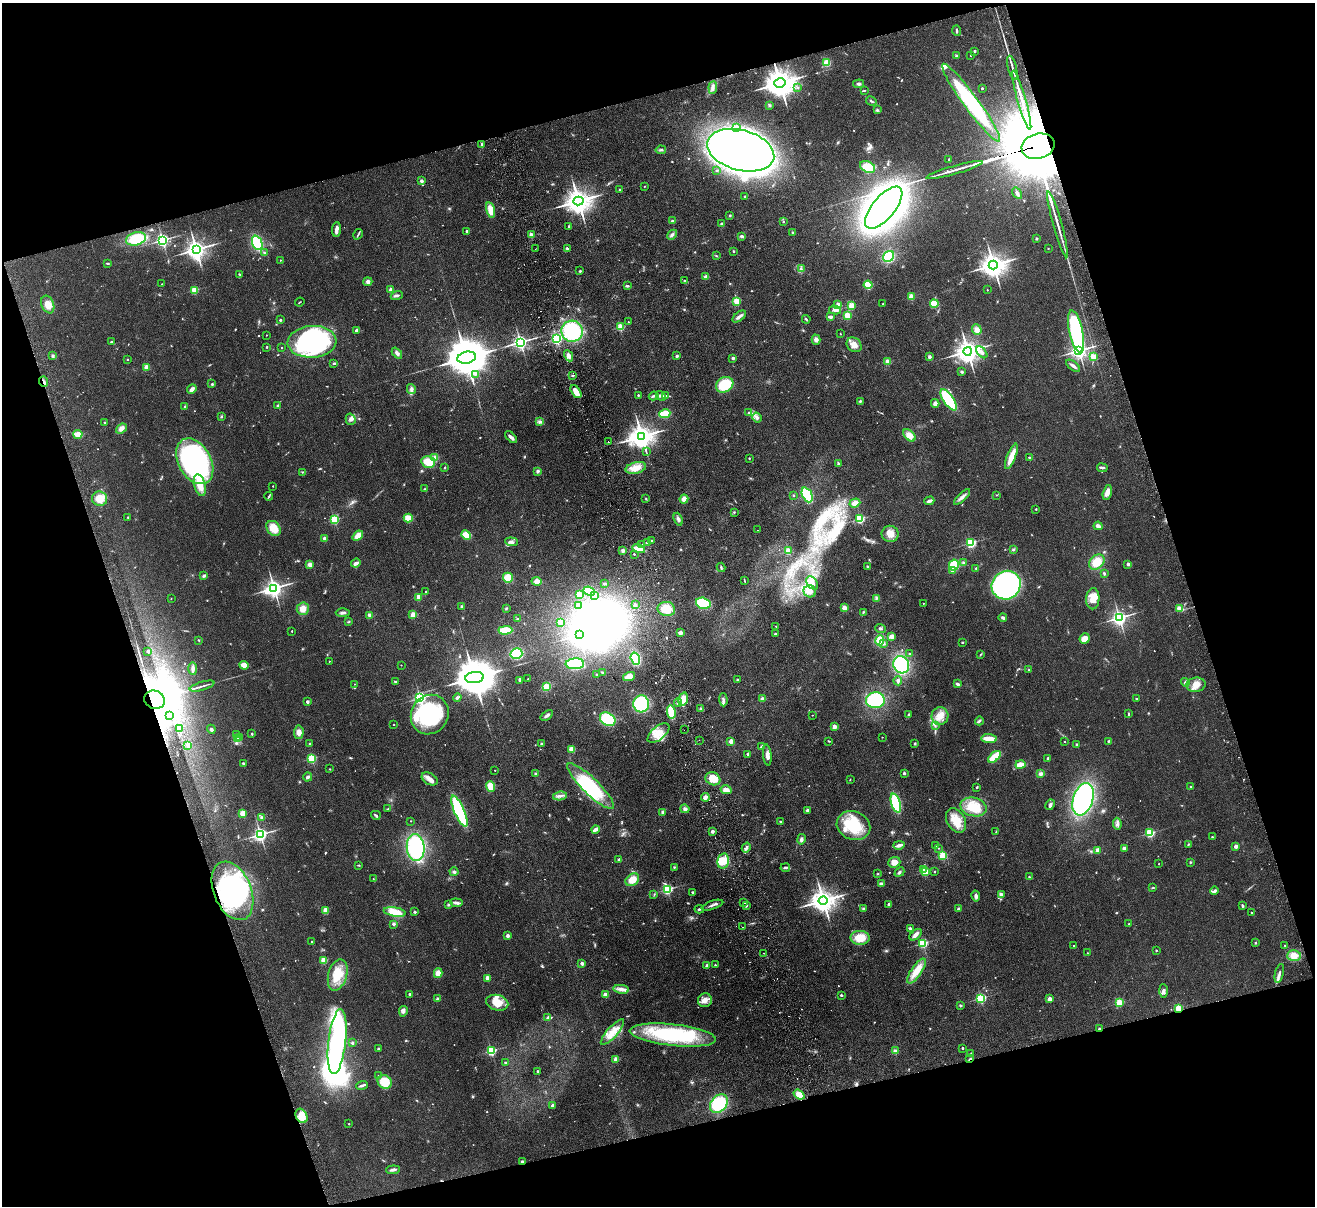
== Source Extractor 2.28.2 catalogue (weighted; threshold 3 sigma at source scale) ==
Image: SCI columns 56-5306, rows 291-5105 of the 5362 x 5274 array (HDU 1 of 3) = the unmasked area's bounding box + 8 px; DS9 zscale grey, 4 x 4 block average (1 PNG px = mean of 4 x 4 image px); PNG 1317 x 1208 px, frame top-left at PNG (2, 3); each listed source drawn as its Kron ellipse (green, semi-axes under 4 px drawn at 4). Shown black and unused: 35% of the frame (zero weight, under 2 of 3 exposures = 3% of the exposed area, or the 3 px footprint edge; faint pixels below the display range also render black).
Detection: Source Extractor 2.28.2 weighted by HDU 2 'WHT'. Background 0.101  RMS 0.0086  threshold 0.0385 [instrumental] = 3 sigma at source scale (4.5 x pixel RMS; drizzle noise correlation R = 1.50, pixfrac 1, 0.05/0.05 arcsec/px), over >= 5 px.
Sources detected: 856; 4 too faint to see at this stretch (4 x 4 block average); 15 inside a brighter object's white glare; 11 cosmic-ray / hot-pixel residue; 1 long thin detection or spike segment (spike, bleed or trail) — neither listed nor drawn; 9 coinciding with a brighter row at this scale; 46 inside a brighter listed object's ellipse — not listed separately; of the other 770, all 500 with FLUX_AUTO >= 3.25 (the completeness limit of this list) listed and drawn (270 fainter detections not listed), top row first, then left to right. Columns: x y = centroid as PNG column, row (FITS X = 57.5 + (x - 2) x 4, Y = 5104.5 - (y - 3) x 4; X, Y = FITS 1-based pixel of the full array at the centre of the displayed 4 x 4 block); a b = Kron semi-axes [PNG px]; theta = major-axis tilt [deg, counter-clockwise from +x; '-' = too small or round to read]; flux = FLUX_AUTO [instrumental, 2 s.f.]
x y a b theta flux
956 31 5 2 - 7.8
975 51 2 2 - 20
956 56 2 2 - 10
971 56 2 2 - 5.6
827 63 4 3 - 55
1012 68 12 2 -75 23
780 83 5 4 - 11000
859 84 5 3 - 10
713 87 6 3 83 18
798 87 2 2 - 10
982 88 2 2 - 13
865 90 4 2 - 4.3
1022 100 31 2 -74 100
871 101 5 2 - 7.1
971 103 48 7 -54 560
770 105 3 3 - 6.5
877 110 3 3 - 7.8
736 127 2 2 - 7.5
482 144 3 2 - 8.4
1038 146 17 12 14 150000
661 150 5 2 - 8.7
741 150 34 20 -15 5500
949 159 2 2 - 3.4
868 167 8 5 -26 110
717 170 2 2 - 4.5
954 170 29 2 16 52
421 181 2 2 - 43
644 186 2 2 - 4.1
620 189 2 2 - 4.8
1017 193 6 2 -57 16
745 196 2 2 - 13
578 201 5 4 - 7600
884 208 26 11 50 4600
490 210 8 4 -74 71
730 215 3 2 - 4.5
672 221 4 2 - 7.5
783 222 2 2 - 8.2
722 224 2 2 - 38
1057 224 34 2 -74 52
569 226 3 2 - 4.7
336 229 7 2 85 33
466 231 2 2 - 19
792 233 2 2 - 3.8
358 234 6 2 58 7
531 235 4 3 - 19
672 235 5 3 - 13
742 236 2 2 - 15
1037 238 2 2 - 25
136 239 10 6 16 170
162 240 3 2 - 1500
257 243 7 5 -68 280
1048 248 2 2 - 4.7
196 249 4 3 - 4100
535 249 2 2 - 3.4
567 249 3 2 - 12
733 251 2 2 - 5.6
264 252 3 2 - 3.8
716 256 3 2 - 4.4
888 256 6 5 - 180
280 260 2 2 - 4.1
107 263 3 2 - 5.8
993 265 4 4 - 6300
801 269 4 2 - 9.8
580 271 2 2 - 11
239 274 3 2 - 3.9
705 277 4 3 - 12
685 280 2 2 - 3.3
368 282 4 4 - 17
162 284 2 2 - 3.3
868 285 4 4 - 110
627 286 3 2 - 9.8
194 290 2 2 - 260
391 290 3 3 - 17
987 290 2 2 - 4.3
397 295 6 2 20 12
911 297 2 2 - 180
736 301 2 2 - 260
300 302 5 2 - 3.6
838 304 3 3 - 17
883 304 2 2 - 6.6
934 304 4 3 - 95
48 305 9 6 -69 46
851 306 2 2 - 240
835 310 6 3 -14 24
847 315 2 2 - 260
739 317 8 3 37 20
831 317 3 2 - 11
806 319 4 2 - 6.5
280 320 2 2 - 18
628 322 2 2 - 4.1
621 327 2 2 - 260
977 330 5 4 - 26
356 331 2 2 - 45
572 331 11 10 - 420
1076 332 22 7 -78 690
840 334 2 2 - 7.1
266 335 2 2 - 4.9
557 339 2 2 - 950
816 340 5 4 - 22
111 342 2 2 - 13
312 342 24 16 3 880
520 342 3 2 - 1900
854 345 8 6 -41 39
267 347 3 2 - 3.6
282 348 2 2 - 4.9
968 351 4 4 - 6300
1079 351 2 2 - 2700
982 352 7 3 -49 18
397 353 6 3 -47 17
53 356 3 3 - 7.9
569 356 6 4 -62 22
677 356 2 2 - 32
929 357 2 2 - 46
1093 357 2 2 - 150
467 358 9 6 12 28000
733 358 2 2 - 38
127 359 2 2 - 10
888 362 2 2 - 170
334 363 3 2 - 6.4
1073 366 8 2 -38 18
146 367 2 2 - 120
962 372 3 3 - 7.4
475 374 2 2 - 9.8
573 375 4 2 - 6
44 382 5 2 - 9.6
212 384 3 2 - 5.1
725 385 9 7 32 170
192 389 5 3 - 25
411 389 5 3 - 14
576 392 7 3 -55 68
638 395 2 2 - 9.8
666 395 3 2 - 6
654 396 5 2 - 9
661 396 5 3 - 13
949 400 12 5 -56 280
860 401 3 2 - 7
935 403 4 3 - 20
277 406 3 2 - 5
185 407 2 2 - 10
748 413 2 2 - 5.4
665 414 6 3 9 180
221 416 3 2 - 4.9
757 417 5 4 - 15
351 419 5 5 - 17
539 422 3 2 - 6.9
105 423 3 2 - 3.7
121 428 6 4 39 27
78 434 4 3 - 74
909 435 7 4 -45 48
642 436 4 4 - 6300
511 437 7 3 -45 22
608 442 2 2 - 13
646 452 4 2 - 4.5
1011 456 13 4 68 82
1029 457 3 2 - 4.3
435 458 2 2 - 140
749 458 2 2 - 3.9
195 461 24 16 -61 1300
428 462 7 5 -13 97
839 464 3 2 - 5.4
445 468 3 2 - 4.9
636 468 10 5 13 55
1102 468 5 2 - 11
538 471 4 3 - 11
302 472 3 2 - 4.5
200 485 11 5 -75 82
273 486 2 2 - 5.6
424 489 3 2 - 4.1
1107 493 8 3 74 40
793 495 2 2 - 8.4
807 495 8 5 -66 280
996 495 2 2 - 4.4
269 496 4 2 - 5.5
962 497 10 3 44 20
99 499 7 7 - 75
646 499 3 2 - 3.5
684 499 4 4 - 38
929 501 5 2 - 19
855 503 5 4 - 32
1036 509 2 2 - 11
734 512 2 2 - 4
128 517 2 2 - 5
408 518 4 3 - 68
678 519 6 3 -69 14
860 519 2 2 - 560
334 520 2 2 - 430
1098 526 4 3 - 22
274 528 8 6 -48 78
757 530 2 2 - 3.3
890 534 8 8 - 48
466 535 5 4 - 89
358 536 6 4 39 46
325 539 3 2 - 20
651 541 3 2 - 5.3
511 542 6 3 -6 12
647 543 3 2 - 7.2
971 543 2 2 - 710
642 544 2 2 - 5.4
639 548 6 2 -15 94
1013 549 3 2 - 6.5
623 551 3 3 - 13
788 551 2 2 - 160
634 554 2 2 - 7.5
1097 562 9 6 42 82
356 563 5 3 - 17
963 563 3 2 - 4.3
1128 564 2 2 - 26
310 565 4 3 - 20
954 565 5 5 - 130
721 567 4 2 - 6.2
868 567 3 2 - 8.2
976 568 3 2 - 4.3
952 571 4 3 - 10
1104 574 3 2 - 6.7
204 576 4 3 - 9.8
508 578 5 5 - 89
537 581 5 4 - 30
745 581 3 2 - 3.9
812 583 7 5 -55 32
604 584 3 2 - 5.2
1006 585 15 14 - 1200
274 588 3 3 - 3000
589 591 6 3 -21 160
810 591 6 6 - 39
426 592 2 2 - 16
580 594 4 3 - 43
595 595 2 2 - 25
418 597 2 2 - 120
171 598 2 2 - 4.1
876 598 3 2 - 5.4
1093 599 10 6 87 64
703 603 7 5 -15 230
923 603 2 2 - 4
578 605 3 3 - 16
635 605 4 2 - 6.8
462 607 2 2 - 38
506 608 3 2 - 4.5
844 608 4 3 - 24
303 609 6 6 - 45
666 609 9 7 -9 85
1180 609 4 3 - 42
863 612 3 2 - 4.8
343 613 7 3 2 15
370 615 4 3 - 19
413 615 2 2 - 150
1003 618 4 3 - 11
1119 618 3 2 - 2300
517 619 3 2 - 5.1
348 622 3 2 - 3.4
560 622 3 3 - 19
776 626 2 2 - 5.5
880 628 5 2 - 8
505 630 7 3 1 140
292 631 2 2 - 3.7
681 633 3 3 - 22
775 634 2 2 - 11
579 635 3 3 - 2400
892 636 3 3 - 26
1085 639 5 5 - 48
198 640 3 2 - 3.8
880 640 5 4 - 100
962 642 2 2 - 11
884 643 2 2 - 22
148 651 2 2 - 39
516 653 6 5 - 310
909 653 2 2 - 9.3
981 654 3 2 - 3.6
635 659 6 4 -71 220
329 661 2 2 - 3.4
575 664 9 5 3 250
244 665 4 3 - 47
401 665 2 2 - 4
901 665 9 7 -56 400
193 668 6 2 -90 21
1029 670 3 2 - 5.3
602 672 3 2 - 4.5
597 675 2 2 - 26
629 676 6 4 18 46
474 677 9 5 8 25000
528 679 2 2 - 4
520 680 2 2 - 12
738 680 3 3 - 6.8
395 681 3 2 - 4.3
898 681 4 3 - 10
1185 682 4 4 - 14
354 684 2 2 - 3.6
957 684 4 3 - 9
1196 685 10 7 6 48
202 686 13 2 16 17
546 687 4 4 - 59
420 698 2 2 - 1300
457 698 4 3 - 9.6
683 699 7 4 75 59
762 699 2 2 - 66
1136 699 2 2 - 3.9
154 700 10 9 - 47000
723 700 6 3 -87 13
875 700 9 8 - 380
307 702 2 2 - 34
678 703 4 3 - 18
641 704 8 8 - 340
700 709 2 2 - 4.7
671 712 6 3 -79 140
908 714 3 2 - 4.9
1128 714 3 2 - 4.6
169 715 3 2 - 6.6
430 715 20 18 57 520
547 715 7 3 37 16
812 715 2 2 - 4.2
940 716 9 8 - 57
608 719 8 6 -34 220
979 721 4 2 - 6.8
394 725 2 2 - 5.5
935 726 3 2 - 6
834 727 2 2 - 110
180 728 3 3 - 7.8
211 729 4 3 - 10
684 730 2 2 - 5.7
299 732 6 5 - 30
658 733 13 6 39 66
252 734 2 2 - 22
237 735 3 2 - 7.2
240 737 2 2 - 3.6
882 737 2 2 - 4
237 739 4 2 - 9.9
989 739 8 3 -5 86
699 740 2 2 - 3.6
731 741 3 3 - 21
829 741 3 2 - 3.9
1109 741 3 2 - 5.1
1064 742 2 2 - 7.8
310 744 2 2 - 14
542 744 2 2 - 30
915 744 3 2 - 5.2
188 745 2 2 - 70
1077 745 2 2 - 32
761 747 3 3 - 7.7
572 749 3 3 - 53
748 754 2 2 - 39
767 755 11 4 -83 29
994 757 7 3 39 180
312 758 2 2 - 510
1048 758 2 2 - 23
243 763 2 2 - 19
1020 765 5 3 - 68
330 769 2 2 - 3.7
495 770 2 2 - 4.4
904 773 2 2 - 30
535 774 3 2 - 5.4
1040 774 3 2 - 17
308 777 4 3 - 10
430 779 9 5 -31 30
713 779 7 6 - 84
850 779 2 2 - 3.3
491 786 5 4 - 63
591 786 32 8 -44 310
977 787 3 2 - 5.3
1190 787 2 2 - 3.6
726 790 5 4 - 31
560 796 7 2 10 16
705 797 4 2 - 35
1083 799 17 10 72 800
896 803 10 4 -73 380
1050 805 5 3 - 10
973 807 13 9 -13 120
388 809 3 2 - 5
685 809 4 4 - 15
807 810 3 3 - 8.6
459 811 17 5 -67 520
663 812 3 3 - 8.7
242 813 2 2 - 210
376 815 5 2 - 8.6
261 817 3 3 - 6.8
956 820 13 9 -59 85
411 821 2 2 - 5.1
780 821 3 2 - 5.2
1117 824 6 3 -83 14
853 826 17 14 -23 230
595 829 4 2 - 29
712 832 2 2 - 48
996 832 3 2 - 3.6
1150 833 2 2 - 540
260 834 2 2 - 1900
1212 837 2 2 - 3.6
801 839 5 3 - 16
1188 844 2 2 - 4.7
899 845 5 2 - 28
935 846 2 2 - 7.7
1236 846 2 2 - 60
746 847 5 2 - 10
416 848 13 9 -84 510
938 848 2 2 - 3.3
1124 848 2 2 - 54
1098 850 2 2 - 75
943 856 2 2 - 420
619 859 2 2 - 9.5
723 861 8 5 77 88
894 862 6 5 - 43
1190 862 3 2 - 4
1159 864 2 2 - 4.4
359 865 2 2 - 3.3
674 867 3 2 - 4.6
785 868 4 2 - 11
923 869 2 2 - 67
454 872 4 3 - 9
899 872 5 2 - 8.7
925 872 2 2 - 240
935 872 2 2 - 10
878 874 3 2 - 4.1
1029 877 3 2 - 4
373 879 2 2 - 4.1
632 880 7 5 37 59
881 884 3 2 - 15
1153 888 3 2 - 4.2
667 889 2 2 - 790
232 891 31 18 -67 620
1214 891 4 2 - 11
692 892 2 2 - 6.6
1001 894 4 3 - 17
654 895 2 2 - 3.6
976 896 5 3 - 16
823 901 4 4 - 6400
744 902 3 2 - 4.4
456 903 6 3 -7 16
889 904 2 2 - 35
449 905 3 2 - 5.6
712 905 11 2 19 16
746 906 2 2 - 4.8
1242 906 4 2 - 7.6
863 908 3 2 - 5.6
699 909 5 2 - 7
959 909 2 2 - 42
326 910 4 3 - 39
395 912 11 4 -9 86
415 912 2 2 - 25
1252 913 2 2 - 8
394 924 2 2 - 43
1129 924 2 2 - 5.3
743 927 2 2 - 12
910 928 3 2 - 14
916 935 7 4 39 23
508 936 2 2 - 51
860 938 9 7 -1 110
312 941 2 2 - 5.8
923 943 2 2 - 550
1255 943 2 2 - 13
1074 946 2 2 - 5
1285 946 2 2 - 4.1
1156 950 2 2 - 8.2
764 953 2 2 - 3.5
1087 953 2 2 - 4.7
1294 955 7 5 4 39
324 960 2 2 - 220
582 963 2 2 - 53
707 965 2 2 - 45
715 965 2 2 - 6.8
916 971 14 5 56 84
438 973 5 4 - 41
1279 973 10 3 76 17
338 975 16 9 74 120
487 978 2 2 - 91
621 989 8 4 -7 26
1163 991 7 3 -87 15
410 994 2 2 - 21
605 995 2 2 - 120
841 995 2 2 - 19
981 998 2 2 - 680
437 999 3 3 - 8.3
1050 999 2 2 - 78
705 1000 7 7 - 38
497 1003 11 7 -14 93
1119 1003 2 2 - 330
961 1006 3 3 - 6.2
1178 1008 2 2 - 240
403 1011 5 3 - 12
548 1018 4 4 - 12
1099 1028 2 2 - 13
612 1032 16 5 48 65
673 1035 43 11 -6 540
337 1042 32 8 83 1400
352 1043 3 2 - 6.3
963 1048 2 2 - 12
378 1049 2 2 - 18
491 1051 2 2 - 670
895 1051 4 3 - 11
971 1053 3 2 - 4.7
616 1059 2 2 - 130
970 1059 4 2 - 6.6
505 1063 2 2 - 12
537 1071 2 2 - 14
378 1076 2 2 - 8.5
385 1082 7 6 - 97
362 1086 6 2 20 11
799 1095 6 4 -36 58
719 1104 10 7 49 250
552 1106 2 2 - 43
301 1116 7 5 -61 83
349 1124 2 2 - 7.3
522 1161 2 2 - 19
393 1170 7 3 4 14
Overlapping masked pixels (flux is a lower limit): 8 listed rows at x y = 780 83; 1038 146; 44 382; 154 700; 232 891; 1178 1008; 1099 1028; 970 1059
Diffuse or blended objects may show on this block-average render without a row.